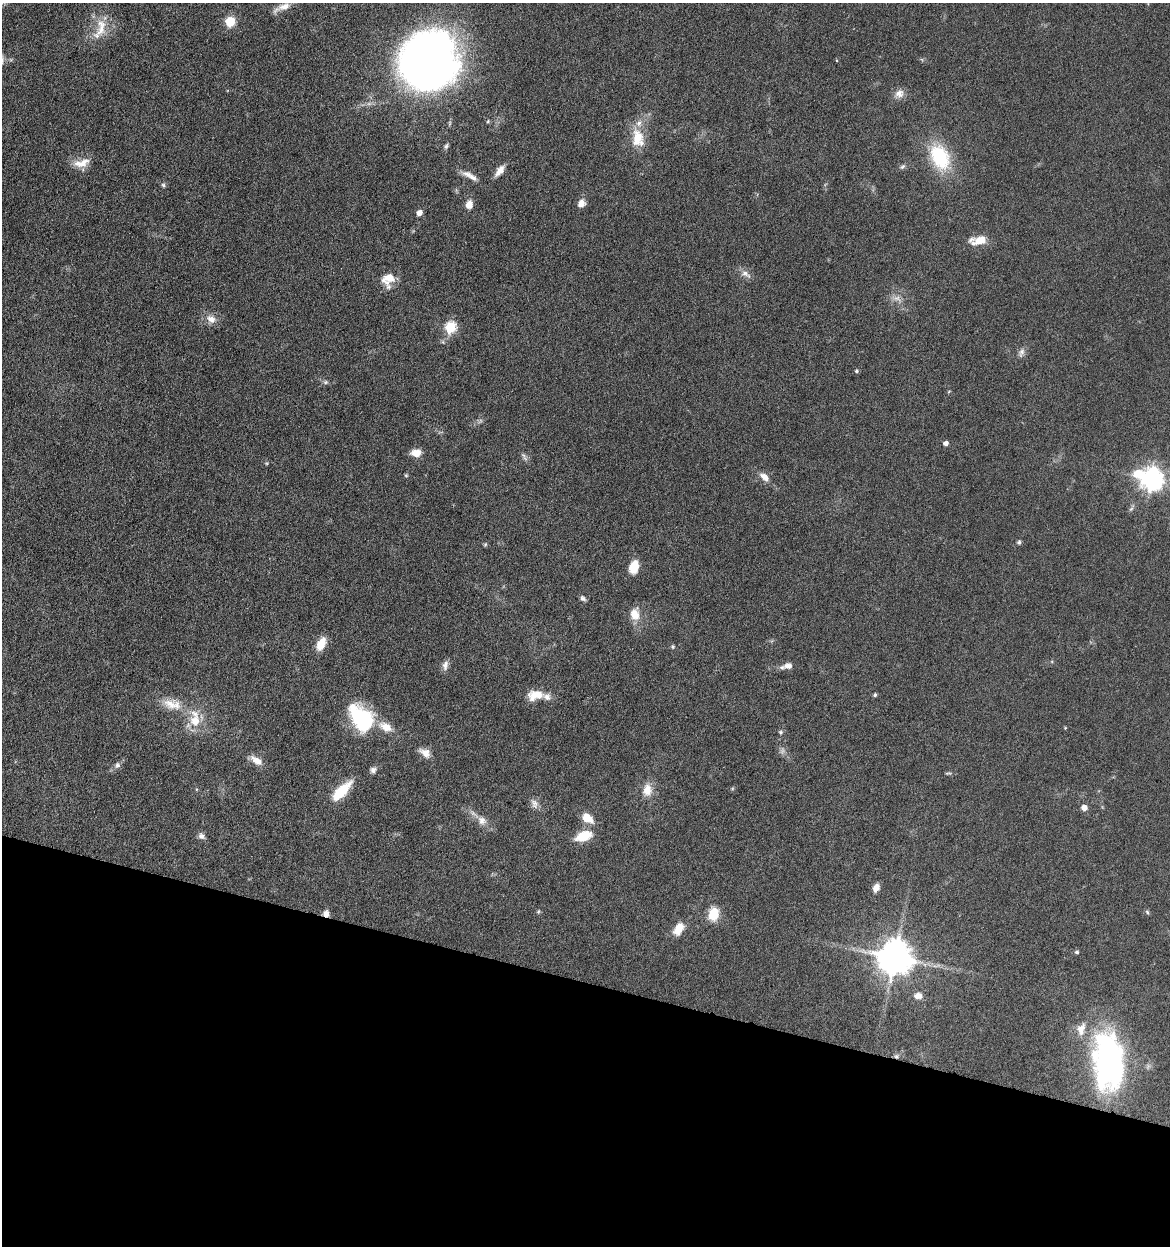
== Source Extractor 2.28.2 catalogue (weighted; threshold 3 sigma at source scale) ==
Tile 15 of 4 x 4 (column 3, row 4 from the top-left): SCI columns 2580-3747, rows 5-1248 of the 5040 x 4982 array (HDU 1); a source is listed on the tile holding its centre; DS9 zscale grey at full resolution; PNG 1172 x 1248 px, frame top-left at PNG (2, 3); no overlay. Shown black and unused: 21% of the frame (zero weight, under 4 of 8 exposures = <1% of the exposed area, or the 3 px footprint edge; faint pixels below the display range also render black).
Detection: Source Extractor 2.28.2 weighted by HDU 2 'WHT'; one run over the whole footprint, this tile lists its part. Background 0.042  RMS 0.0046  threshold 0.0189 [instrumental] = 3 sigma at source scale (4.09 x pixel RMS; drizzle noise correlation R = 1.36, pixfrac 0.8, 0.05/0.05 arcsec/px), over >= 5 px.
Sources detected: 78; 1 too faint to see at this stretch — not listed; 4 inside a brighter listed object's ellipse — not listed separately; the other 73 listed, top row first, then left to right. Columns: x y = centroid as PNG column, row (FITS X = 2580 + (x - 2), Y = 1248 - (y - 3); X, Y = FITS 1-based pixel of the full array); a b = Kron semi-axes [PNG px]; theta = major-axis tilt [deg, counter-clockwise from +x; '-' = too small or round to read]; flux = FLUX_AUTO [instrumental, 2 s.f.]
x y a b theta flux
282 7 27 8 23 4.3
230 22 6 5 - 22
101 27 32 14 75 9.2
429 61 53 47 67 300
899 94 13 11 29 3.1
488 121 5 5 - 0.53
638 138 26 16 -80 10
446 146 9 5 66 0.96
940 157 31 21 -64 24
83 163 18 10 43 4.7
902 166 9 5 41 0.9
500 170 15 7 51 3.3
470 176 23 7 -30 3.5
163 185 6 5 - 0.75
581 203 10 8 57 2.7
469 205 8 7 - 4.1
419 213 5 4 - 3.1
979 240 20 9 8 6.9
746 274 17 8 -29 2.5
388 279 16 13 65 7.3
897 298 12 8 -11 2.5
211 319 14 10 -30 3.7
450 327 6 5 - 40
1021 352 13 7 73 1.9
856 371 5 5 - 0.62
325 382 6 5 - 0.81
946 443 4 4 - 1.9
416 453 11 8 -1 4.4
524 455 8 5 -32 1.1
406 475 5 4 - 0.5
764 477 14 7 -42 3.3
1152 479 10 8 -23 320
1019 542 5 5 - 0.83
485 544 5 5 - 0.53
634 567 13 9 73 7.4
583 598 8 6 -48 1.1
635 614 16 11 -80 5.8
321 644 15 8 64 6.5
673 647 6 4 90 0.6
445 665 13 7 78 2.1
788 666 12 8 -3 2.5
535 695 21 12 9 7
875 695 5 4 - 0.62
172 704 30 14 -13 9.6
362 719 26 19 -53 35
195 721 18 15 -81 9
386 727 19 11 -29 5.8
780 732 6 6 - 0.77
425 753 14 9 -34 3.6
256 760 16 8 -35 4.1
117 765 9 7 74 1.3
373 770 8 7 - 1.5
948 773 10 3 5 0.61
647 790 16 11 87 5.5
341 791 26 10 45 14
534 804 14 9 -65 2.4
1084 808 5 5 - 3.6
587 818 13 9 -34 6.3
482 820 13 11 -34 3.5
201 836 10 8 -48 1.6
584 836 20 11 21 8.9
876 888 10 7 66 2.8
538 911 6 4 45 0.5
1147 912 6 5 - 0.66
326 914 8 7 - 2.3
713 914 13 9 76 10
679 929 15 9 60 5.9
1077 952 5 4 - 0.75
895 958 10 10 - 990
918 996 11 9 5 2.7
1081 1029 18 12 77 5.4
896 1056 6 5 - 0.97
1108 1062 59 29 -84 110
Overlapping masked pixels (flux is a lower limit): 2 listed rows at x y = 326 914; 896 1056